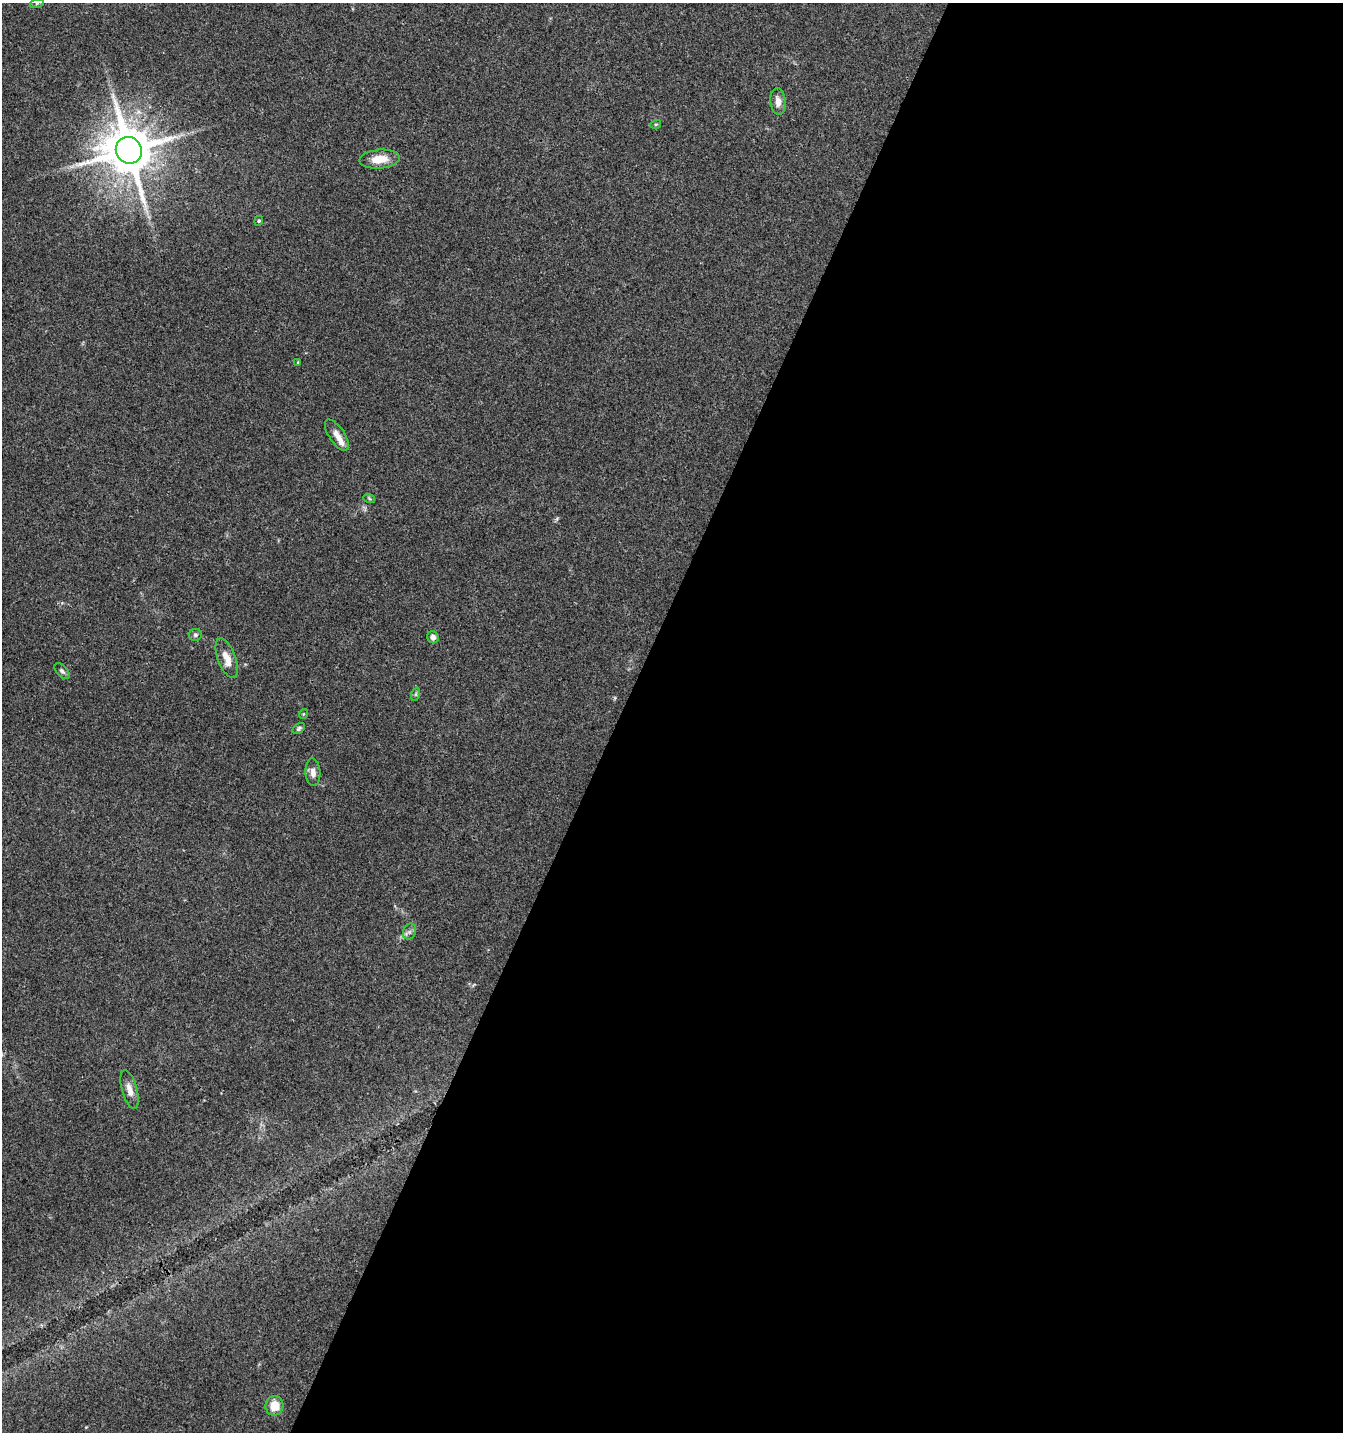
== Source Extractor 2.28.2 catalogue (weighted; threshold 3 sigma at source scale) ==
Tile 12 of 4 x 4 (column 4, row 3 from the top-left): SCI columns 4224-5564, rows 1438-2867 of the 5831 x 5728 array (HDU 1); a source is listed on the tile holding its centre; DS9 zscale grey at full resolution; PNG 1345 x 1434 px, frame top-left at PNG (2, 3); each listed source drawn as its Kron ellipse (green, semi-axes under 4 px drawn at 4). Shown black and unused: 54% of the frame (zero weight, under 3 of 4 exposures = <1% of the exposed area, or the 3 px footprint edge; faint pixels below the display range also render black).
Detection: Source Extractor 2.28.2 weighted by HDU 2 'WHT'; one run over the whole footprint, this tile lists its part. Background 0.0442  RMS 0.0035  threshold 0.0156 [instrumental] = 3 sigma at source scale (4.5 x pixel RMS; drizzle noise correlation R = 1.50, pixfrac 1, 0.0396/0.0396 arcsec/px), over >= 5 px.
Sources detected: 21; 1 inside a brighter listed object's ellipse — not listed separately; the other 20 listed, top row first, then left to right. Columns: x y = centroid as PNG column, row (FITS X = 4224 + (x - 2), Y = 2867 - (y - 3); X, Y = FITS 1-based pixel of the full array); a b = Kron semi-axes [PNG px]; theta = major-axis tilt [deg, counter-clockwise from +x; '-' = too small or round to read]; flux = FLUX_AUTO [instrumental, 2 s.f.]
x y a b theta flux
37 3 7 4 19 0.75
778 101 13 7 -84 2.6
656 124 5 3 - 0.4
129 150 14 12 -54 1900
379 159 20 9 5 5.6
259 221 5 4 - 0.46
298 362 3 3 - 0.32
337 435 18 7 -56 2.9
369 498 6 4 -20 0.5
195 635 6 6 - 0.77
433 637 6 5 - 1.5
227 658 21 9 -69 4.5
62 671 9 5 -48 0.92
416 694 7 4 72 0.53
303 714 5 3 - 0.27
299 728 7 4 35 0.65
313 772 14 7 -87 2
409 932 8 6 70 1.1
130 1090 20 7 -74 3
274 1406 10 9 - 6